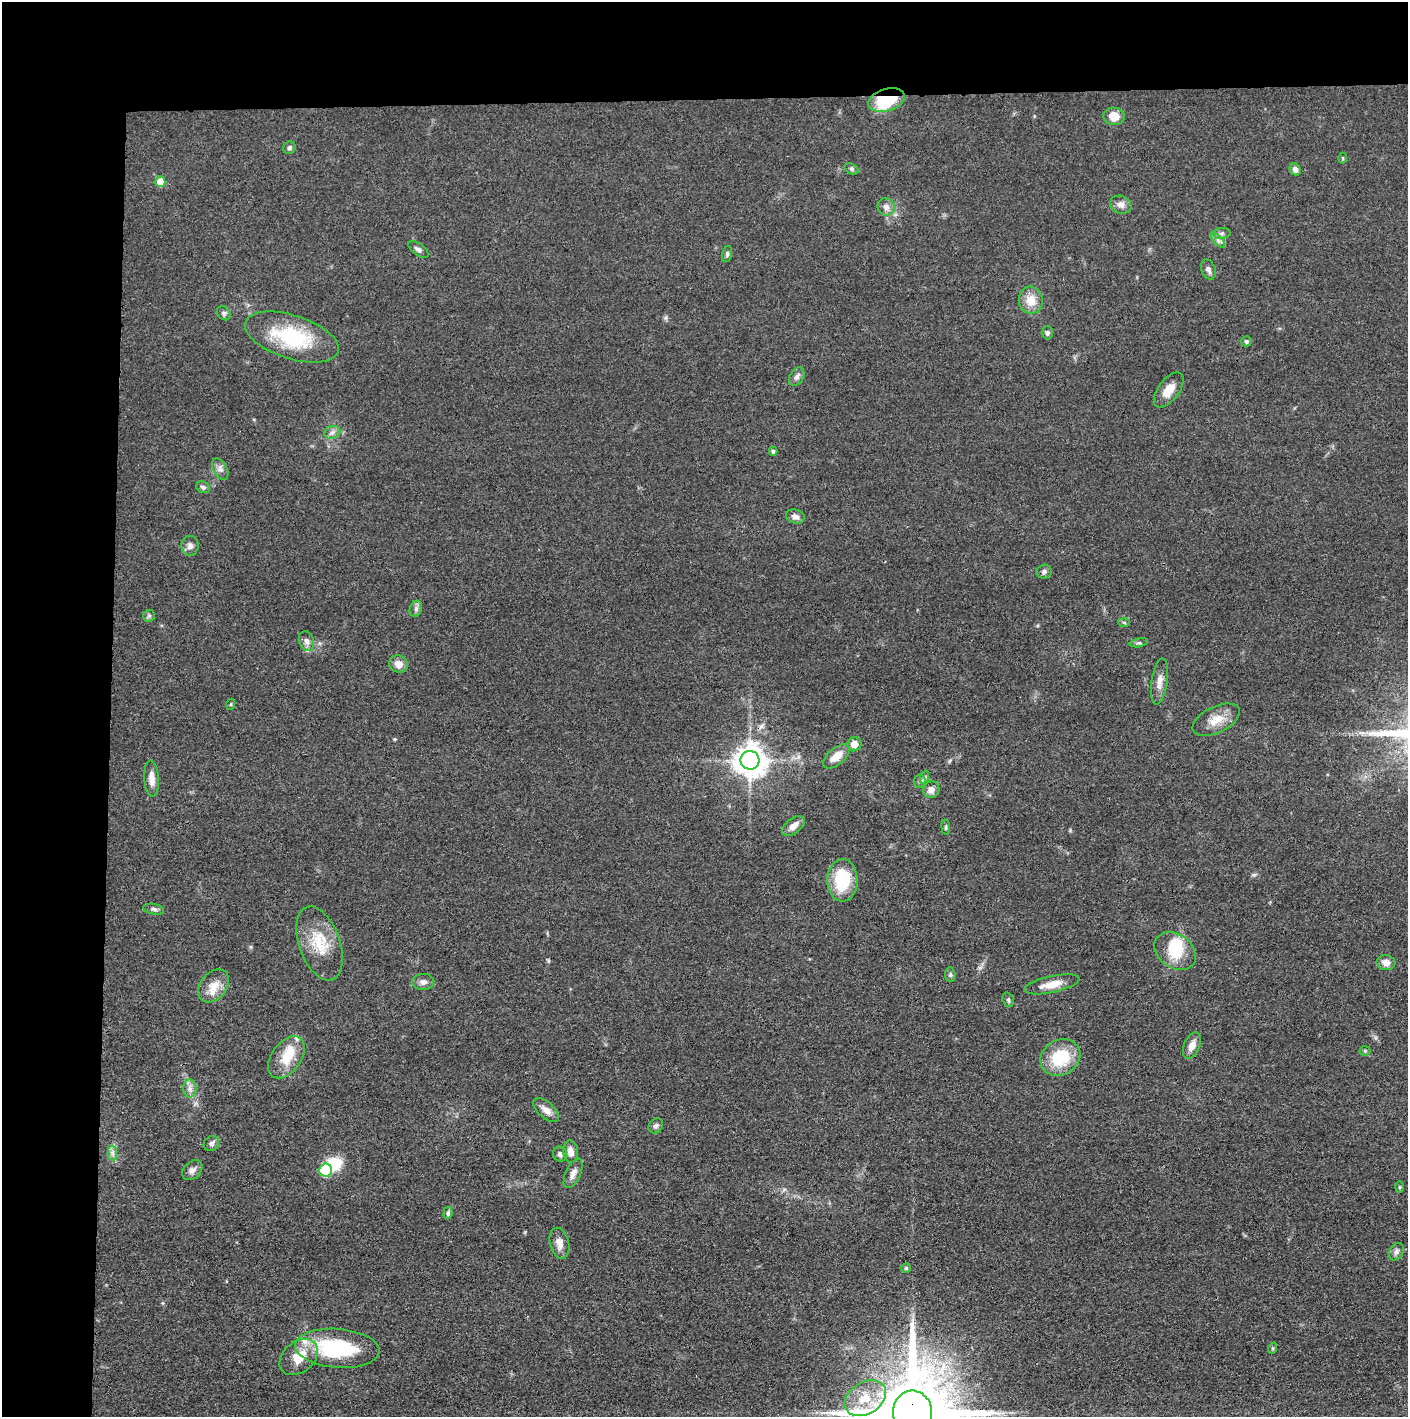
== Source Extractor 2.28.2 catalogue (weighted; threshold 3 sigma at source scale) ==
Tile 1 of 3 x 3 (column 1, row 1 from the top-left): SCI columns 6-1411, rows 2835-4249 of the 4228 x 4255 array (HDU 1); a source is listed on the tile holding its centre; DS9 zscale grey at full resolution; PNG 1410 x 1419 px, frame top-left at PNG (2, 2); each listed source drawn as its Kron ellipse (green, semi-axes under 4 px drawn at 4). Shown black and unused: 14% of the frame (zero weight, under 3 of 4 exposures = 1% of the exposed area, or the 3 px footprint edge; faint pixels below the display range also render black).
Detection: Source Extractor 2.28.2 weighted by HDU 2 'WHT'; one run over the whole footprint, this tile lists its part. Background 0.0512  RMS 0.0064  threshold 0.0289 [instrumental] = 3 sigma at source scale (4.5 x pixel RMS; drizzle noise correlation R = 1.50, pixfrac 1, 0.05/0.05 arcsec/px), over >= 5 px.
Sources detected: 86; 2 inside a brighter object's white glare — neither listed nor drawn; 4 inside a brighter listed object's ellipse — not listed separately; the other 80 listed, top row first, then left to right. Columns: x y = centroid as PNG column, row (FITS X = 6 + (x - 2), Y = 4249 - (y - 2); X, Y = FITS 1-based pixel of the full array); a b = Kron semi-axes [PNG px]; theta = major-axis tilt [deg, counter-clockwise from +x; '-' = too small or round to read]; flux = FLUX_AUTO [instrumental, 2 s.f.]
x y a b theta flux
886 100 19 11 16 35
1114 116 10 8 -8 9.3
289 148 6 5 - 1.5
1343 158 5 3 - 0.62
852 169 7 5 -27 1.3
1295 169 6 5 - 2.6
160 182 5 5 - 14
1121 205 11 9 -20 4
886 207 9 8 - 3.3
1222 233 9 5 6 1.8
1218 240 9 3 -45 1.6
418 249 12 6 -35 2.3
727 254 8 5 77 1.3
1208 269 10 7 -68 2.8
1031 300 13 12 - 9.5
224 313 7 6 - 1.6
1047 333 6 5 - 1.8
292 337 49 22 -18 47
1246 341 5 5 - 1.5
797 377 10 6 56 2.3
1169 390 20 10 53 8.2
332 432 8 6 21 2.3
773 451 4 4 - 1.4
220 469 11 6 -61 2.8
203 487 7 5 -26 1.8
795 516 9 6 -15 3
190 546 10 8 84 3.1
1044 572 7 7 - 1.8
416 609 8 6 71 1.9
149 616 6 5 - 1.2
1124 623 6 4 -3 0.86
307 641 10 7 -71 3
1139 643 9 4 12 1.3
398 664 9 8 - 5.3
1160 681 23 8 82 5.5
231 704 5 3 - 0.6
1216 720 25 13 26 11
854 744 7 7 - 6
836 756 16 8 40 8.5
750 760 9 9 - 1100
925 777 7 4 70 1.2
151 779 18 7 -87 5.5
920 781 6 6 - 1.5
931 790 8 7 - 3.5
793 826 13 7 39 5.2
946 827 7 4 -82 0.93
842 880 21 15 -90 31
154 909 10 5 -11 1.9
320 943 38 20 -70 22
1175 951 23 17 -36 21
1386 962 9 7 -6 4.3
950 975 7 5 -84 1.2
423 982 11 8 1 3.2
1052 984 28 8 12 8.8
214 986 18 13 49 8.7
1008 1000 7 5 -70 1.3
1192 1046 14 8 67 5.2
1365 1051 5 5 - 0.97
286 1057 24 14 54 16
1060 1057 21 17 31 30
190 1088 9 6 -90 2.9
546 1110 15 8 -41 4.6
656 1126 8 6 56 1.9
211 1144 8 7 - 2.3
571 1152 11 7 -85 4.9
112 1153 7 5 -89 2
560 1154 7 7 - 2
192 1170 11 8 43 3.2
326 1170 6 6 - 40
573 1173 16 7 65 4.1
1400 1187 6 4 90 0.69
448 1213 6 4 80 1.3
559 1243 15 9 -75 5.2
1396 1252 9 6 59 2.3
906 1268 5 4 - 0.97
337 1348 42 19 -4 56
1273 1348 6 3 72 0.76
299 1357 21 15 39 15
865 1398 22 16 31 16
912 1413 22 19 89 11000
Overlapping masked pixels (flux is a lower limit): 3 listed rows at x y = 886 100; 750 760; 912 1413
Isophote crosses this tile's border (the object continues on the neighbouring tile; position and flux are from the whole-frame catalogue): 1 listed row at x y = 912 1413